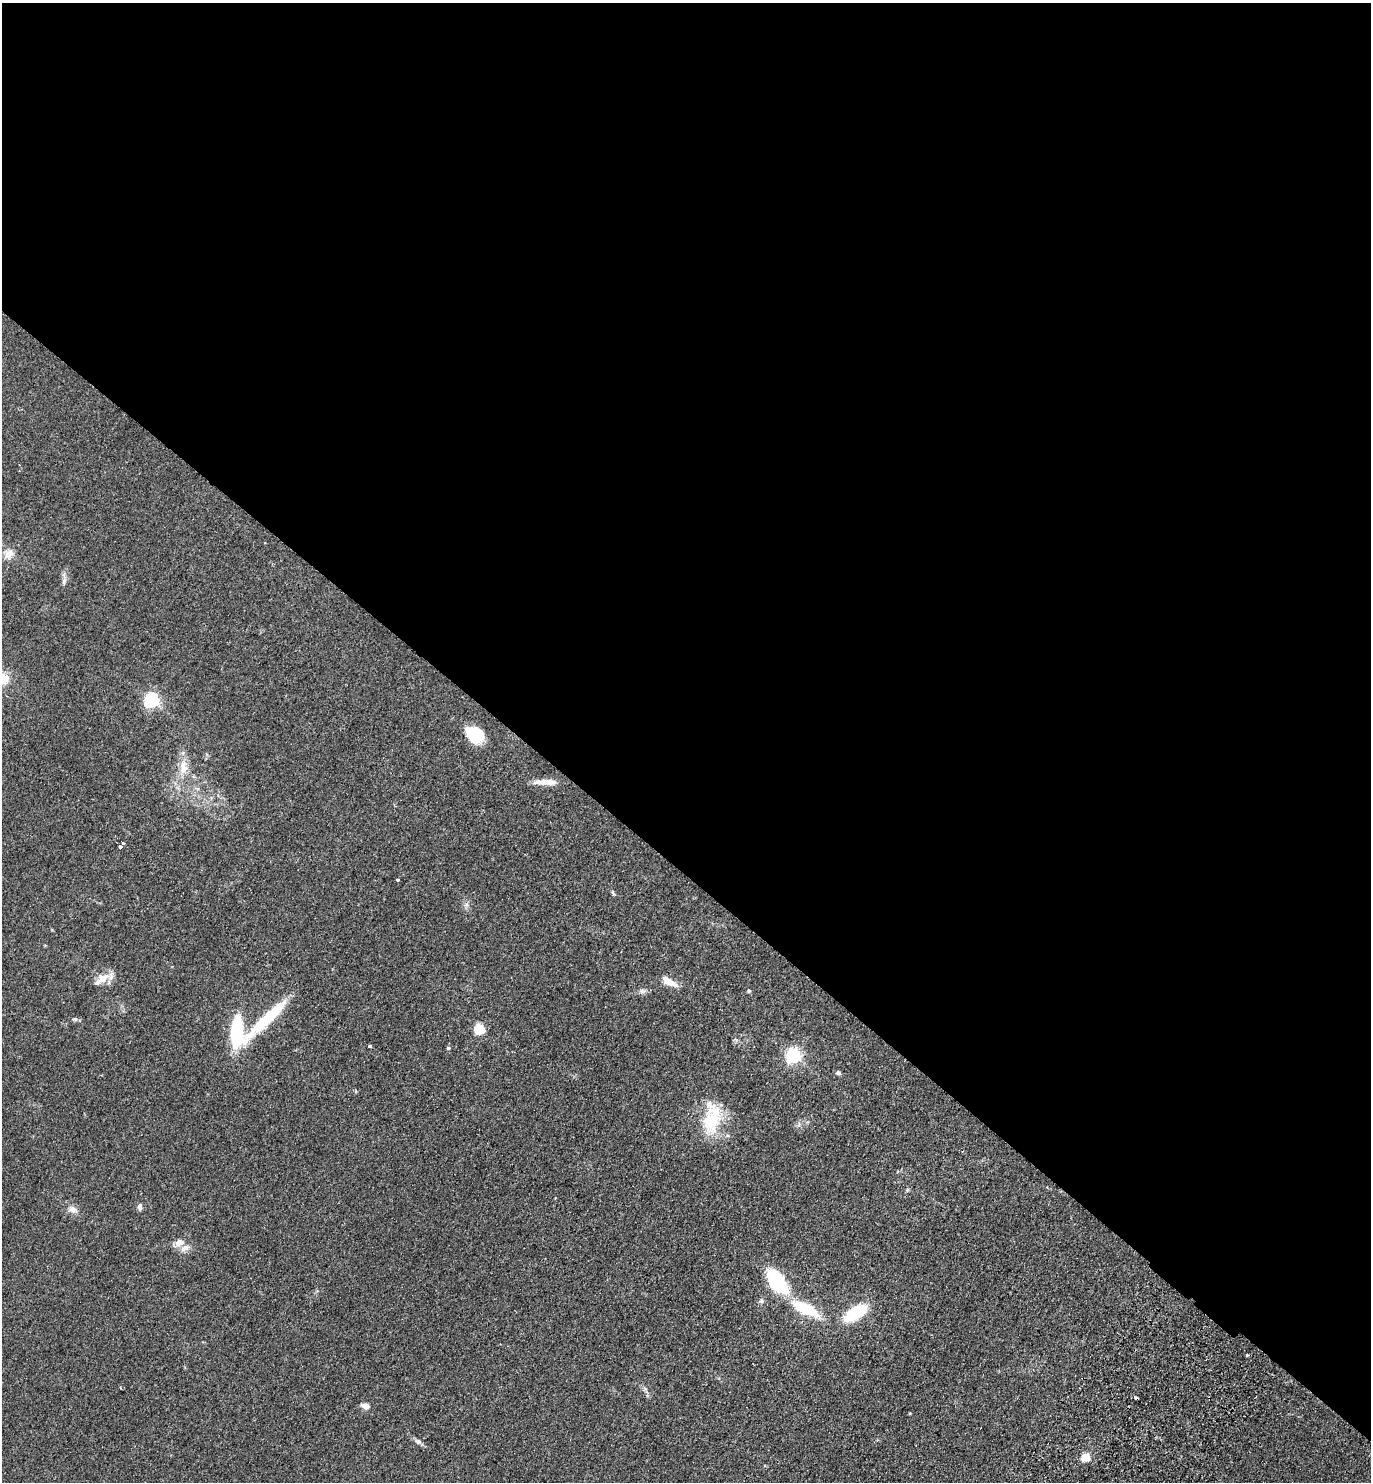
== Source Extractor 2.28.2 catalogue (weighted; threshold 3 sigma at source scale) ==
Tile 3 of 4 x 4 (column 3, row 1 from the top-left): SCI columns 2943-4311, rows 4479-5958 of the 6024 x 5996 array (HDU 1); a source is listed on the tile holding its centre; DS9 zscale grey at full resolution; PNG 1373 x 1484 px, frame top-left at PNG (2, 3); no overlay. Shown black and unused: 59% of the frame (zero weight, under 2 of 3 exposures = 3% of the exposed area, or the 3 px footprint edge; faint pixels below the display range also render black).
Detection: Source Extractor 2.28.2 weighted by HDU 2 'WHT'; one run over the whole footprint, this tile lists its part. Background 0.0588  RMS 0.0079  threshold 0.0354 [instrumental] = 3 sigma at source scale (4.5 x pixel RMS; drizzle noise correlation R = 1.50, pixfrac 1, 0.05/0.05 arcsec/px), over >= 5 px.
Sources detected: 38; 1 cosmic-ray / hot-pixel residue — not listed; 3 inside a brighter listed object's ellipse — not listed separately; the other 34 listed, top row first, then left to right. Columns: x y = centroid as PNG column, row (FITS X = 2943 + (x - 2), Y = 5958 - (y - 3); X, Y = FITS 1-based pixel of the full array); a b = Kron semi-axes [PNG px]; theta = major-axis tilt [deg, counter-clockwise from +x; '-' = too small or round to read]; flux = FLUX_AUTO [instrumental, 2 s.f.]
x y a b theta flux
9 554 13 11 57 6.4
64 581 10 6 76 2.4
152 700 6 6 - 180
475 734 18 13 -35 28
183 767 21 11 88 11
546 782 28 6 1 8.7
122 842 3 3 - 4.2
120 847 3 3 - 6.7
398 880 3 3 - 1.9
466 905 6 6 - 2
103 978 19 13 27 9.5
669 982 22 8 -24 7.6
642 991 9 6 -2 2.4
749 991 5 5 - 1.1
75 1019 7 5 -5 1.5
266 1019 72 11 44 41
479 1029 5 5 - 53
237 1032 32 14 89 48
370 1046 3 3 - 5.4
448 1048 5 4 - 0.85
793 1056 6 6 - 180
838 1073 6 5 - 1.8
712 1120 43 22 76 34
140 1207 7 5 -89 3
73 1209 12 9 -36 4.6
180 1242 12 9 27 5.8
777 1281 21 11 -53 71
761 1301 7 5 -82 1.6
805 1309 29 11 -27 35
855 1313 20 10 33 42
1247 1355 3 3 - 0.69
365 1406 11 8 -20 3.4
418 1441 9 7 -15 2.5
1086 1457 5 5 - 32